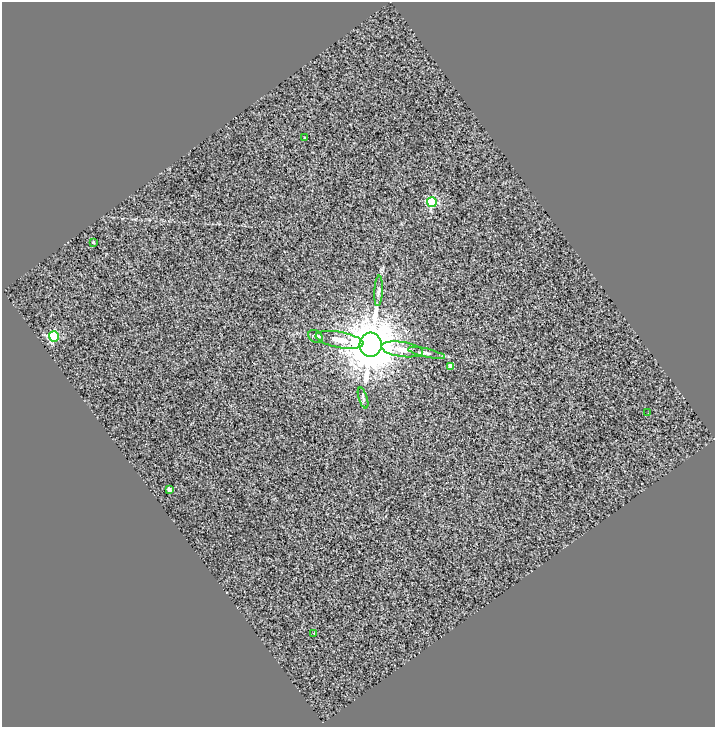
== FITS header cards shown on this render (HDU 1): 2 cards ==
NAXIS1  =                  713
NAXIS2  =                  725

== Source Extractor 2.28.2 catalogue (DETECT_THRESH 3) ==
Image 713 x 725 px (HDU 1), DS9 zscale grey, 1 PNG px = 1 image px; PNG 717 x 729 px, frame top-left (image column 1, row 725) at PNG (2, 2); each listed source drawn as its Kron ellipse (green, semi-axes under 4 px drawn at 4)
Background 0.0084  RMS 0.56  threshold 1.69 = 3 sigma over >= 5 px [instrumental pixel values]
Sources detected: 15; all 15 listed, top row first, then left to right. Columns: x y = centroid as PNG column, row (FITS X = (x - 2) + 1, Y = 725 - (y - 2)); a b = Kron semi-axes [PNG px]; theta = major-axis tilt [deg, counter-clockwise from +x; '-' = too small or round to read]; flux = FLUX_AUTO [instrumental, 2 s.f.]
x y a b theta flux
305 138 2 2 - 31
432 202 5 5 - 2500
93 242 4 3 - 42
379 291 15 4 86 120
54 336 5 5 - 2700
316 337 8 5 -34 77
340 340 24 8 -10 540
371 345 12 11 - 220000
402 349 21 7 -9 510
426 353 19 4 -13 130
450 366 4 4 - 170
363 398 11 3 -72 73
648 413 2 2 - 89
169 489 4 3 - 160
314 633 3 2 - 120